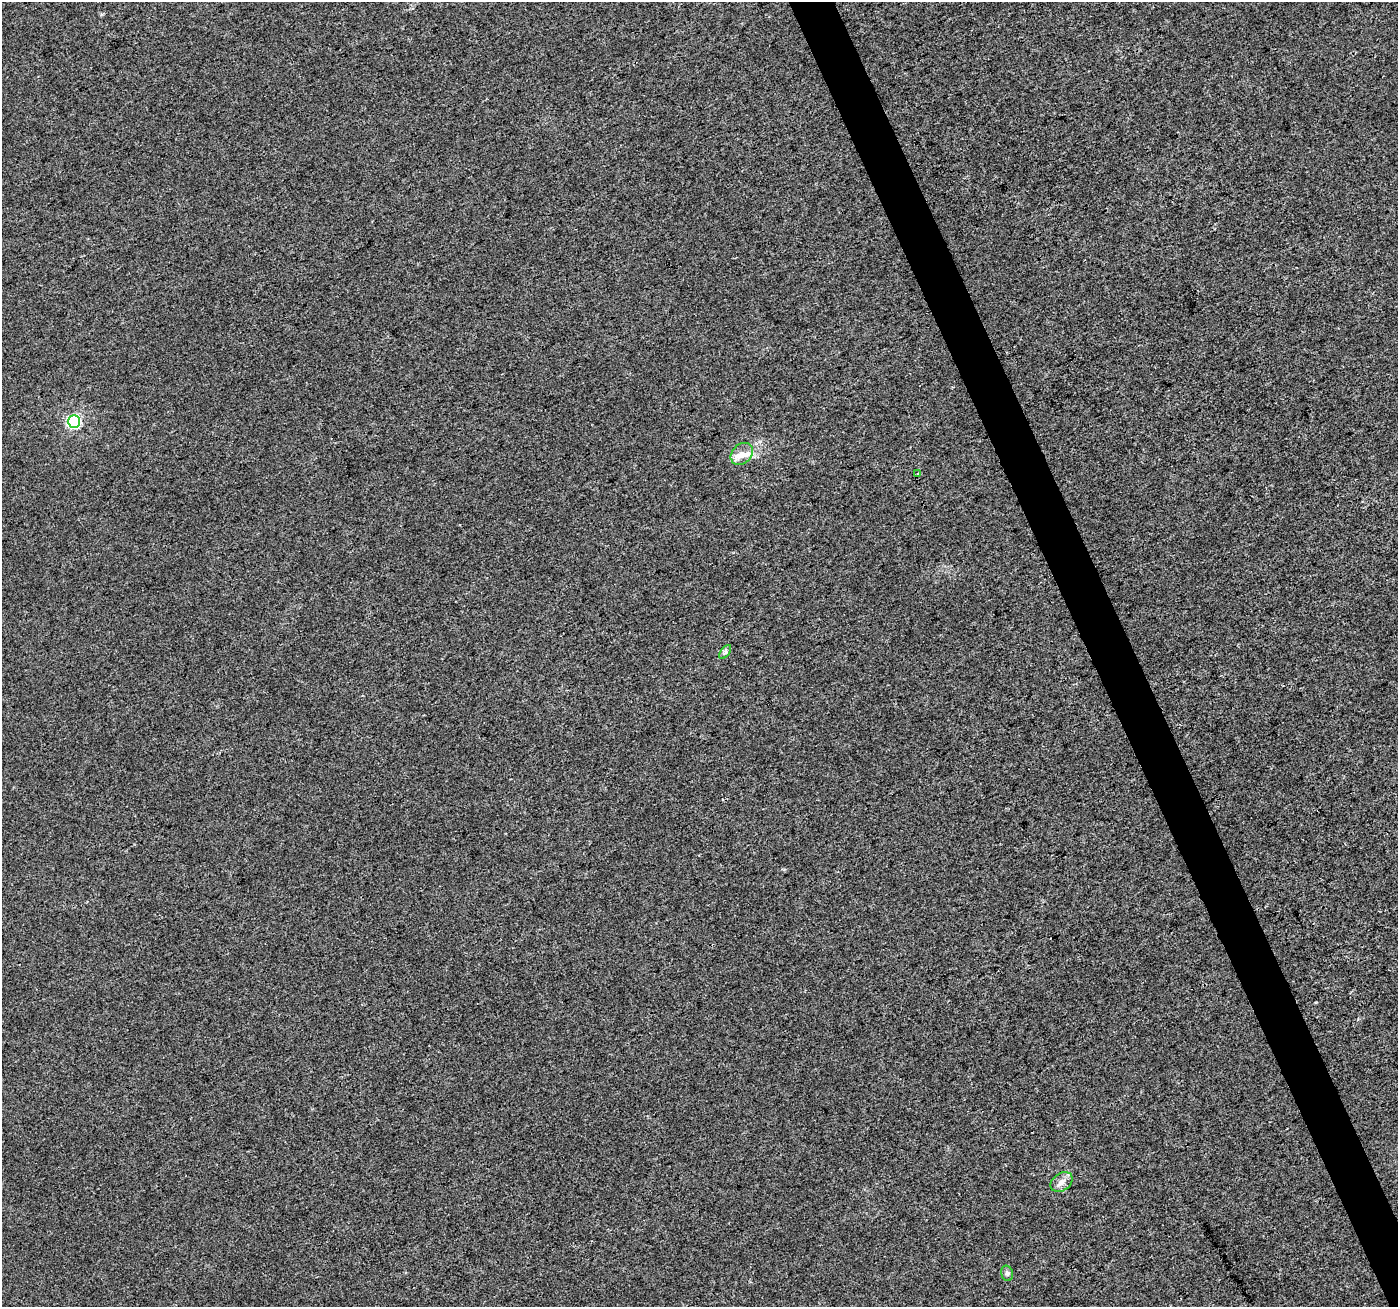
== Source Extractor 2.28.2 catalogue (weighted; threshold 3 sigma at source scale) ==
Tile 6 of 4 x 4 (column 2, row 2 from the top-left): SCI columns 1399-2794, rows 2692-3996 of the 5596 x 5449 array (HDU 1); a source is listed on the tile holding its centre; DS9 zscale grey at full resolution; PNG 1400 x 1309 px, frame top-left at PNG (2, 2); each listed source drawn as its Kron ellipse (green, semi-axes under 4 px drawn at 4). Shown black and unused: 3% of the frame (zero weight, under 3 of 4 exposures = <1% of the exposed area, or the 3 px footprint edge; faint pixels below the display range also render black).
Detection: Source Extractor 2.28.2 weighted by HDU 2 'WHT'; one run over the whole footprint, this tile lists its part. Background 0.00326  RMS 0.0033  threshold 0.0148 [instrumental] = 3 sigma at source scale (4.5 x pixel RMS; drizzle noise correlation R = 1.50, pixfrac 1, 0.0396/0.0396 arcsec/px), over >= 5 px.
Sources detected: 6; all 6 listed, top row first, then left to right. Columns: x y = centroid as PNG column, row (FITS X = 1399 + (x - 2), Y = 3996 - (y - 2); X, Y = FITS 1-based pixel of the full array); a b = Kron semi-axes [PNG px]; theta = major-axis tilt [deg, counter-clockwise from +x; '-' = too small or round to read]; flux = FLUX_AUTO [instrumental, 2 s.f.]
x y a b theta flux
74 421 6 6 - 50
742 454 12 9 44 3.1
918 473 3 2 - 0.41
725 652 8 4 53 0.74
1062 1182 12 8 37 2.3
1007 1273 8 6 -74 0.85